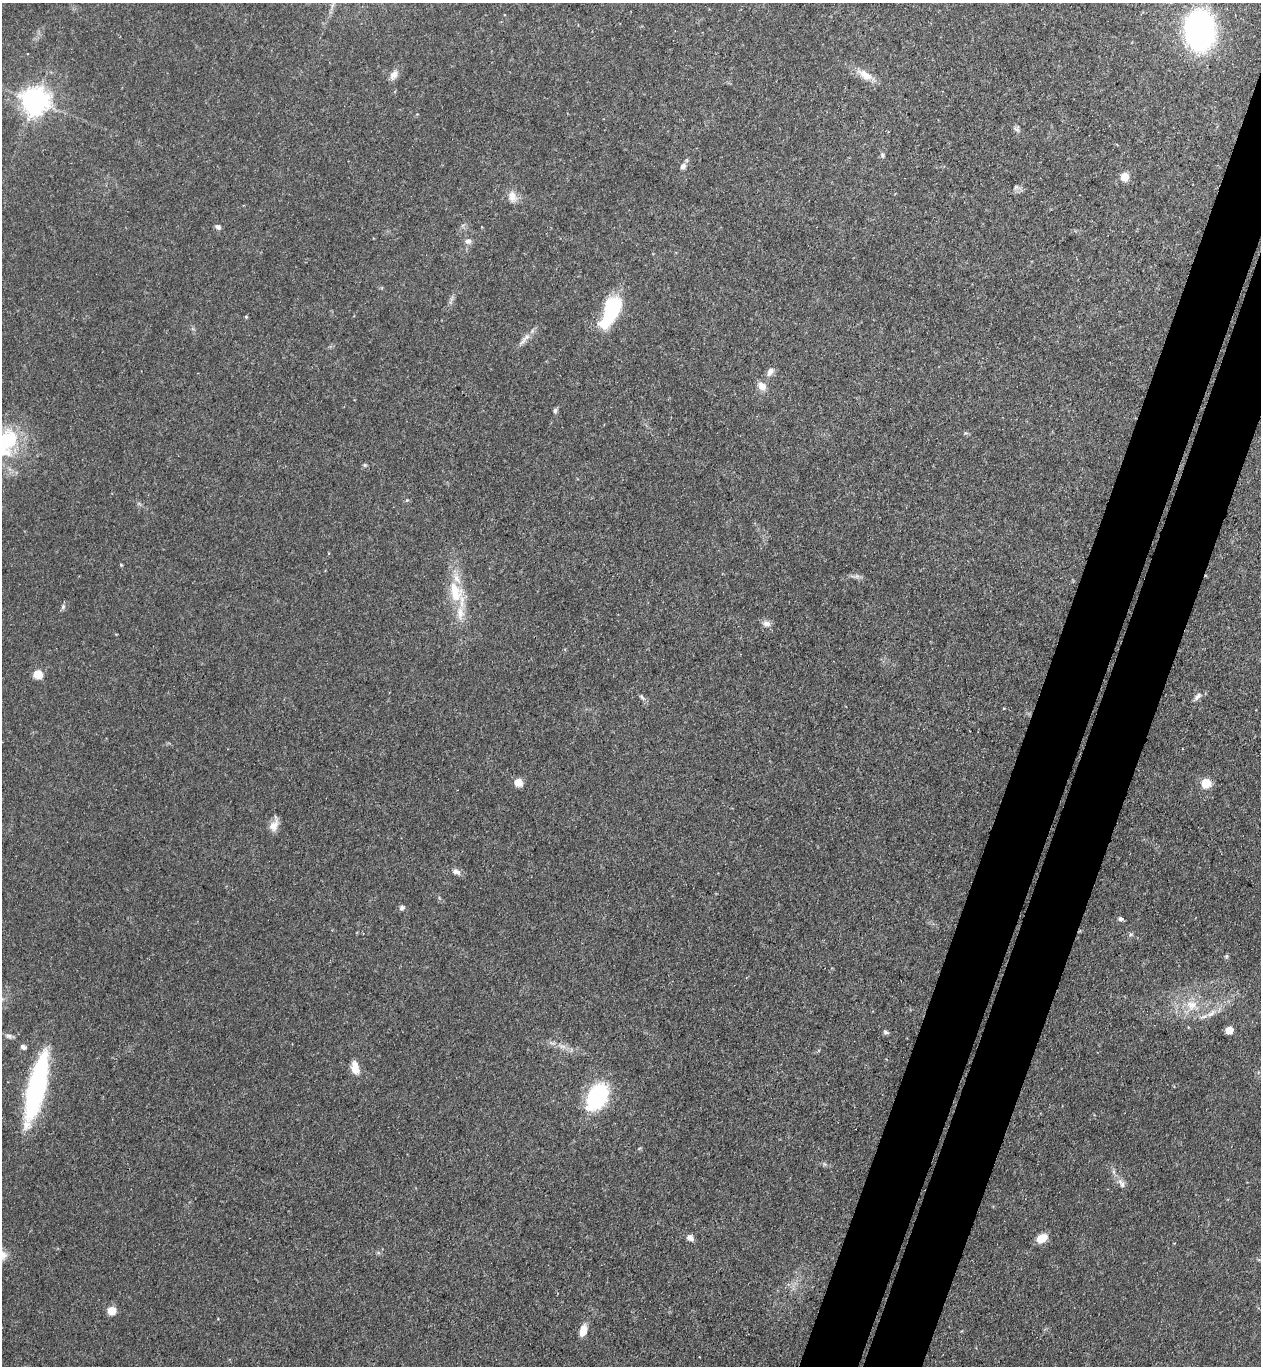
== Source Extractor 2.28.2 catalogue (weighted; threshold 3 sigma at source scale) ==
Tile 10 of 4 x 4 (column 2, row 3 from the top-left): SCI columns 1452-2710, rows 1389-2752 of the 5551 x 5506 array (HDU 1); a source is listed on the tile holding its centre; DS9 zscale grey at full resolution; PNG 1263 x 1368 px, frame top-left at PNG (2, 3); no overlay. Shown black and unused: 8% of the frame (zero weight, under 3 of 4 exposures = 5% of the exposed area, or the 3 px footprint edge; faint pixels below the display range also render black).
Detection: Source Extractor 2.28.2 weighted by HDU 2 'WHT'; one run over the whole footprint, this tile lists its part. Background 0.106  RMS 0.0082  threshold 0.0369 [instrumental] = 3 sigma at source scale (4.5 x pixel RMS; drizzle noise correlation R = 1.50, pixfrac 1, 0.05/0.05 arcsec/px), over >= 5 px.
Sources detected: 53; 1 inside a brighter object's white glare — not listed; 3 inside a brighter listed object's ellipse — not listed separately; the other 49 listed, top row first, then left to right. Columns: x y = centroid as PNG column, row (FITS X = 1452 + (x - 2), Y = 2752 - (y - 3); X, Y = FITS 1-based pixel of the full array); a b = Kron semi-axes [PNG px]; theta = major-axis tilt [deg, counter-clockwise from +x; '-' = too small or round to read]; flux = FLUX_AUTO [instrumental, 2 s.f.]
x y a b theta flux
1199 30 26 19 -88 270
394 75 13 8 62 5.4
865 75 24 10 -31 11
35 101 8 8 - 1000
1017 129 9 7 -43 2.3
882 155 7 6 - 1.9
683 166 8 6 63 4.1
1124 177 6 6 - 13
512 197 16 10 -78 7.5
218 227 8 6 -30 2.4
468 241 8 8 - 3.5
612 306 19 16 44 49
246 317 5 3 - 0.83
523 341 18 5 52 4.8
770 372 13 7 58 4.5
762 386 10 8 -42 6.9
555 411 7 5 88 1.7
5 442 45 30 55 74
365 465 5 4 - 1.2
407 500 4 4 - 0.96
121 565 4 4 - 0.85
857 576 7 6 - 2.2
455 595 21 16 -70 20
63 607 8 5 70 1.8
767 623 11 7 -11 4
38 674 6 6 - 18
1197 696 12 6 48 3.6
641 697 9 4 -51 1.9
518 782 7 7 - 11
1206 783 7 7 - 20
274 825 17 8 71 7.3
456 872 12 7 -19 3.8
402 908 7 6 - 2.5
1121 919 6 5 - 2.1
1192 1005 16 14 -2 15
1212 1013 16 7 39 6.7
1229 1030 6 6 - 9.5
886 1032 7 5 -24 2
9 1036 8 6 -15 2.4
563 1046 11 3 -11 2.9
23 1047 7 5 -34 2.2
355 1067 16 9 -80 9.8
36 1088 74 17 76 120
597 1097 19 12 61 130
1122 1184 15 7 -54 4.6
690 1238 7 6 - 4.7
1042 1238 11 8 29 13
112 1311 7 7 - 13
583 1330 10 6 73 13
Isophote crosses this tile's border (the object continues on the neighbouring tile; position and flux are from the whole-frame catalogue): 1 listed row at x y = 5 442